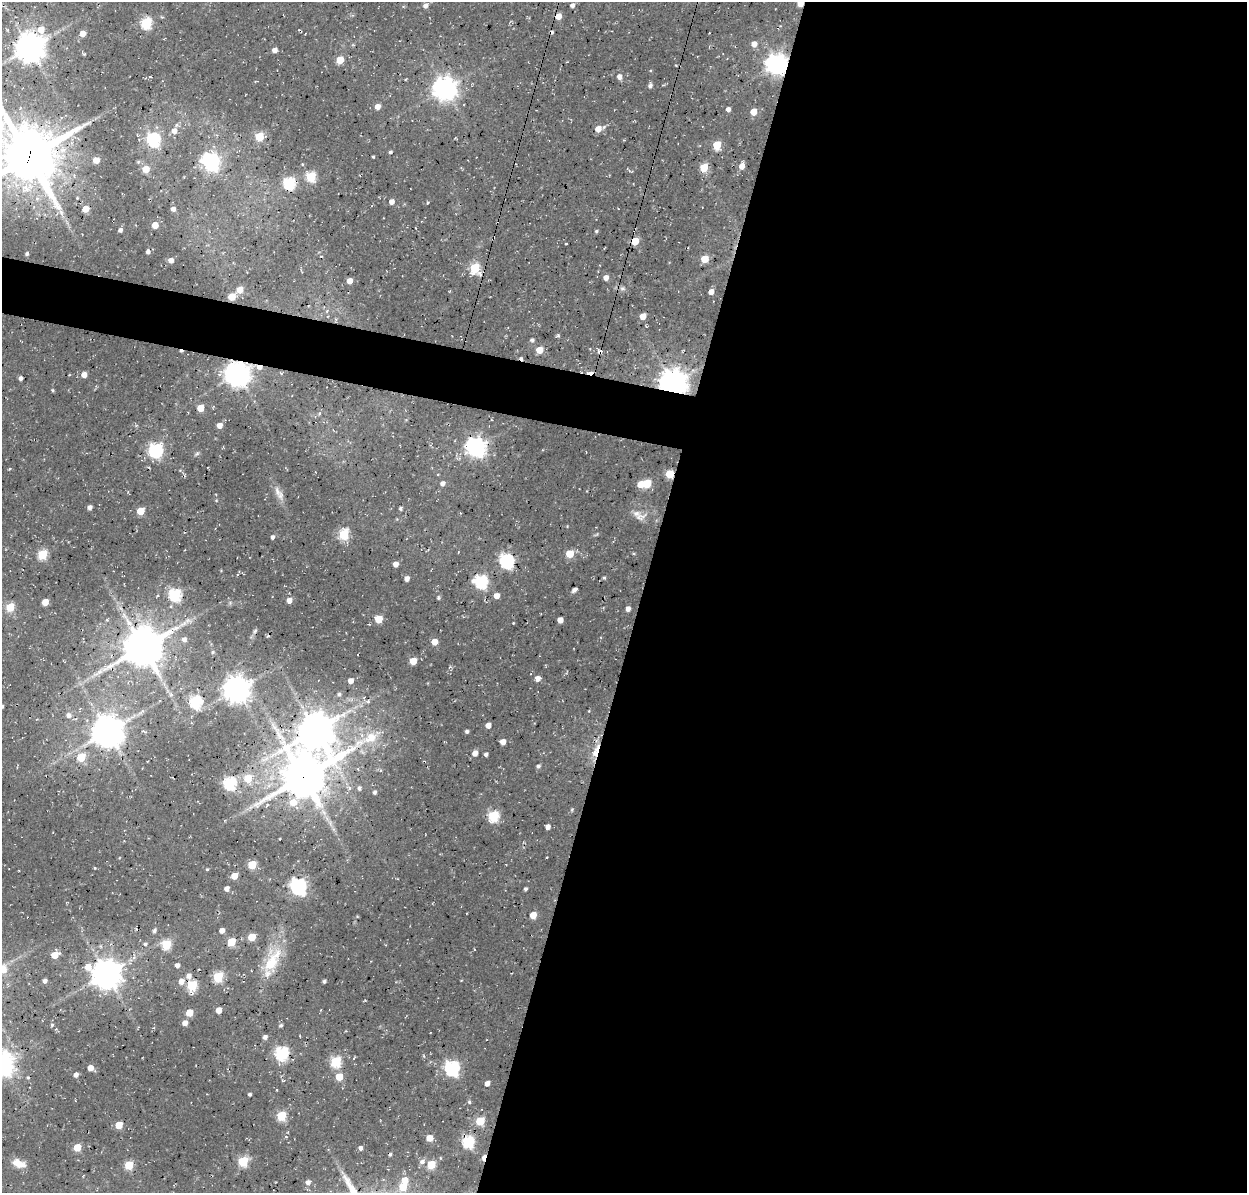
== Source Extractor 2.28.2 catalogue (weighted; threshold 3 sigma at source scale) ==
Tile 12 of 4 x 4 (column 4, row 3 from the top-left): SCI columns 3874-5118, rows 1511-2701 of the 5246 x 5340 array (HDU 1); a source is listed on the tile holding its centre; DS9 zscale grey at full resolution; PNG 1249 x 1195 px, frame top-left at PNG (2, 2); no overlay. Shown black and unused: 51% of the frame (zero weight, under 3 of 4 exposures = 8% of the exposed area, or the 3 px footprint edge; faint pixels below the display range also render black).
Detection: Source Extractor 2.28.2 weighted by HDU 2 'WHT'; one run over the whole footprint, this tile lists its part. Background 0.0296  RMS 0.0039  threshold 0.0174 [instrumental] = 3 sigma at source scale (4.5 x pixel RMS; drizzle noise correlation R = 1.50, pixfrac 1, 0.0396/0.0396 arcsec/px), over >= 5 px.
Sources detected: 205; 6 cosmic-ray / hot-pixel residue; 1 long thin detection or spike segment (spike, bleed or trail) — not listed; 3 inside a brighter listed object's ellipse — not listed separately; the other 195 listed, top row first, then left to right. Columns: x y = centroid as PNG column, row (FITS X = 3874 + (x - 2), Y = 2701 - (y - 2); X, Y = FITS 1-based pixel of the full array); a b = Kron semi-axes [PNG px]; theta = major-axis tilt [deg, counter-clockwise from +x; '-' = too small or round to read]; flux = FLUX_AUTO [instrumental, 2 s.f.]
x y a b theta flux
800 3 5 4 - 6.7
572 5 5 4 - 1.1
425 6 6 5 - 1.6
558 16 5 4 - 4.6
146 23 6 5 - 37
41 29 6 6 - 5.3
83 34 5 5 - 3.2
754 44 6 6 - 2.5
29 48 9 8 - 630
275 50 4 4 - 2.2
84 54 4 4 - 0.44
340 60 5 5 - 8.4
777 64 7 7 - 270
676 65 3 3 - 0.29
619 77 5 5 - 2.1
650 86 5 5 - 1.1
445 88 8 8 - 330
377 106 5 4 - 3.1
728 109 5 5 - 1.3
753 112 5 4 - 5.8
598 129 6 5 - 4
174 131 6 6 - 3
259 137 5 5 - 16
154 140 6 6 - 55
717 145 5 5 - 12
390 152 4 3 - 0.68
29 157 20 19 - 2000
373 157 3 2 - 0.45
96 160 5 5 - 5.2
211 162 7 7 - 160
302 164 5 3 - 0.31
742 166 5 5 - 3.3
704 167 5 5 - 14
146 169 5 5 - 6.3
631 171 8 3 -12 0.55
311 177 5 5 - 25
289 183 6 6 - 48
392 202 5 5 - 2.1
428 203 4 3 - 0.44
85 209 5 5 - 5.5
173 209 5 4 - 1.6
61 213 8 6 -47 1.5
155 225 5 4 - 6.7
120 230 4 4 - 1.3
596 231 4 4 - 0.54
635 241 5 5 - 10
566 244 3 2 - 0.34
148 251 5 4 - 1
27 254 5 4 - 0.69
704 259 5 5 - 9.3
171 260 4 4 - 2.2
475 268 6 5 - 26
606 278 4 4 - 2.4
350 281 4 4 - 3.8
622 288 8 6 14 1.1
240 290 5 5 - 5.7
711 292 5 4 - 2.5
232 297 5 5 - 7.6
643 316 5 4 - 4.8
532 340 6 3 -45 0.76
539 350 5 5 - 6.8
600 352 4 3 - 5.7
259 367 8 5 -15 2.4
237 374 8 8 - 430
84 375 5 5 - 2.6
21 378 4 3 - 1.2
673 383 8 8 - 530
53 390 5 3 - 0.4
200 408 5 5 - 5.8
219 425 5 4 - 3.4
476 447 7 7 - 230
156 450 6 6 - 72
197 453 6 4 43 0.66
9 469 4 4 - 0.36
670 474 5 5 - 14
442 484 6 5 - 1.4
640 484 5 5 - 4.9
647 484 5 5 - 16
278 492 20 8 -67 3.2
89 507 4 4 - 1.5
140 511 5 5 - 9.7
640 517 18 10 13 3.4
344 534 6 5 - 25
272 537 5 4 - 1.1
42 554 5 5 - 25
570 554 5 5 - 11
507 561 6 6 - 79
396 564 5 5 - 2.3
604 577 5 3 - 0.46
407 579 4 4 - 2
481 582 7 6 - 56
574 590 5 4 - 1.4
175 595 6 6 - 48
497 596 5 5 - 3.1
438 598 5 4 - 0.54
289 600 5 5 - 2.6
45 602 5 5 - 6.8
10 607 5 5 - 14
628 609 4 4 - 2.1
378 619 5 5 - 11
107 620 5 4 - 0.51
560 620 5 4 - 3.2
513 623 4 2 - 0.27
176 628 13 6 8 2.2
255 631 6 4 33 0.54
184 639 6 6 - 1.4
434 642 5 5 - 4.9
143 647 12 11 - 1200
212 652 5 4 - 0.54
413 661 5 5 - 8
99 672 10 6 40 1.8
537 678 5 5 - 2.6
351 681 5 5 - 2.6
236 689 8 8 - 490
339 694 6 4 89 0.92
195 702 6 6 - 46
368 702 6 5 - 0.88
2 706 4 3 - 0.86
69 715 7 6 - 1.7
488 725 5 5 - 2.4
315 730 11 10 - 920
107 731 9 9 - 770
467 731 4 4 - 0.87
370 738 24 14 25 10
503 742 5 5 - 2.7
475 753 6 5 - 2.2
486 754 4 4 - 0.98
596 754 16 7 -77 3.9
81 757 5 5 - 14
538 766 5 4 - 0.95
303 777 20 14 39 1500
248 778 6 6 - 8.8
230 783 6 6 - 52
359 788 6 5 - 0.96
374 792 5 4 - 0.81
493 816 6 5 - 32
548 827 4 4 - 1.9
252 865 5 5 - 14
94 868 3 2 - 0.4
207 869 4 3 - 0.39
234 876 5 5 - 5.4
298 886 7 6 - 120
227 889 4 4 - 1.9
525 889 3 3 - 0.71
533 915 5 5 - 6.3
357 916 5 3 - 0.32
222 930 4 4 - 2.5
154 931 5 4 - 0.95
252 937 5 5 - 9
231 942 5 5 - 14
145 944 5 4 - 0.76
166 944 5 5 - 22
55 955 6 5 - 6.8
272 961 39 16 61 15
177 965 4 4 - 1.6
106 974 10 9 - 640
189 976 7 7 - 1.8
218 977 5 5 - 25
45 981 4 4 - 1.4
181 981 6 5 - 2.7
324 981 4 3 - 0.9
192 985 5 5 - 27
219 1010 5 4 - 4
189 1013 5 5 - 7.7
185 1023 5 5 - 2.1
52 1025 4 4 - 0.54
281 1025 5 5 - 0.67
265 1037 5 4 - 1.3
282 1053 6 6 - 58
336 1062 6 5 - 33
2 1064 8 8 - 340
90 1068 5 5 - 3
452 1068 6 6 - 83
76 1075 5 4 - 1.2
339 1077 5 5 - 8.6
487 1083 4 4 - 2.3
249 1094 3 3 - 0.67
469 1102 5 4 - 0.5
281 1116 5 5 - 22
480 1121 5 5 - 17
119 1125 5 5 - 7.9
429 1138 5 5 - 4
468 1142 6 5 - 46
77 1147 5 5 - 10
360 1148 5 4 - 1.3
390 1154 5 3 - 0.53
484 1158 7 4 79 4
243 1161 6 5 - 24
422 1162 7 6 - 1.4
18 1163 15 8 -22 3.8
129 1165 5 5 - 17
431 1165 5 5 - 15
405 1180 5 5 - 5
308 1182 6 6 - 1.6
403 1187 6 5 - 9.8
Overlapping masked pixels (flux is a lower limit): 17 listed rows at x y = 800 3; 558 16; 29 48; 777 64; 29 157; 635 241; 600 352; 259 367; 237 374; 673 383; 670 474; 143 647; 315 730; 596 754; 303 777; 468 1142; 484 1158
Isophote crosses this tile's border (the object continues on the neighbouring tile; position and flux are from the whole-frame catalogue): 4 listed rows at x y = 800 3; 29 157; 2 706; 2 1064